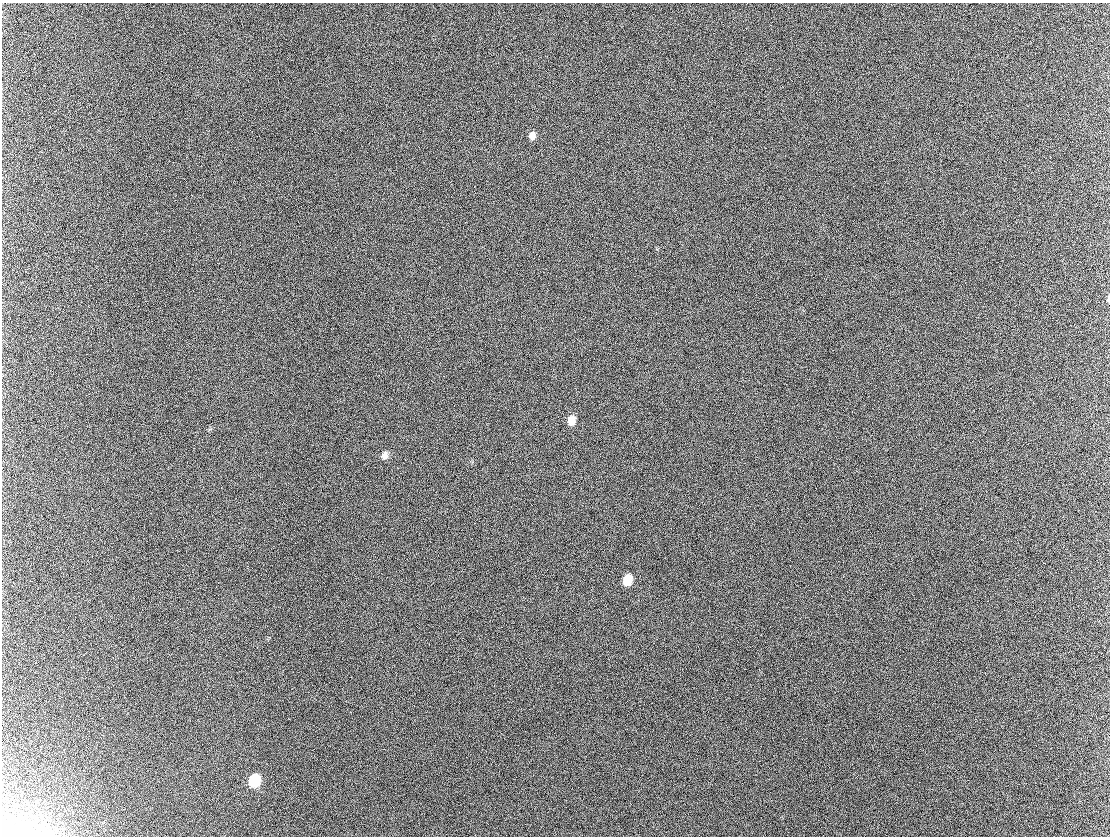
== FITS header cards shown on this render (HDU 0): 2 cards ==
NAXIS1  =                 1108 / Axis length
NAXIS2  =                  834 / Axis length

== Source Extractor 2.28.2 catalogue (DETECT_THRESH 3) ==
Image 1108 x 834 px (HDU 0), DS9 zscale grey, 1 PNG px = 1 image px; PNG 1112 x 838 px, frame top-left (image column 1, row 834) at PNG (2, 3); no overlay
Background 316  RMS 42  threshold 126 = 3 sigma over >= 5 px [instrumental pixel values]
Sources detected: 8; all 8 listed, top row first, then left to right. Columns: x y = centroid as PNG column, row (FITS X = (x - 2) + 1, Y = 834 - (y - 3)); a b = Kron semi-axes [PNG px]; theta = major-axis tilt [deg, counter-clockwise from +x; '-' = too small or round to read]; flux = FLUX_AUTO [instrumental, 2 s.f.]
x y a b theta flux
532 136 8 7 - 16000
1108 299 9 3 87 5500
571 421 10 8 83 29000
385 455 10 8 60 13000
627 580 9 7 69 58000
319 688 2 2 - 1400
254 781 10 8 67 120000
7 834 21 11 -6 28000
At the frame edge (FLAGS 8, measured only in part): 2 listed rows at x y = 1108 299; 7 834